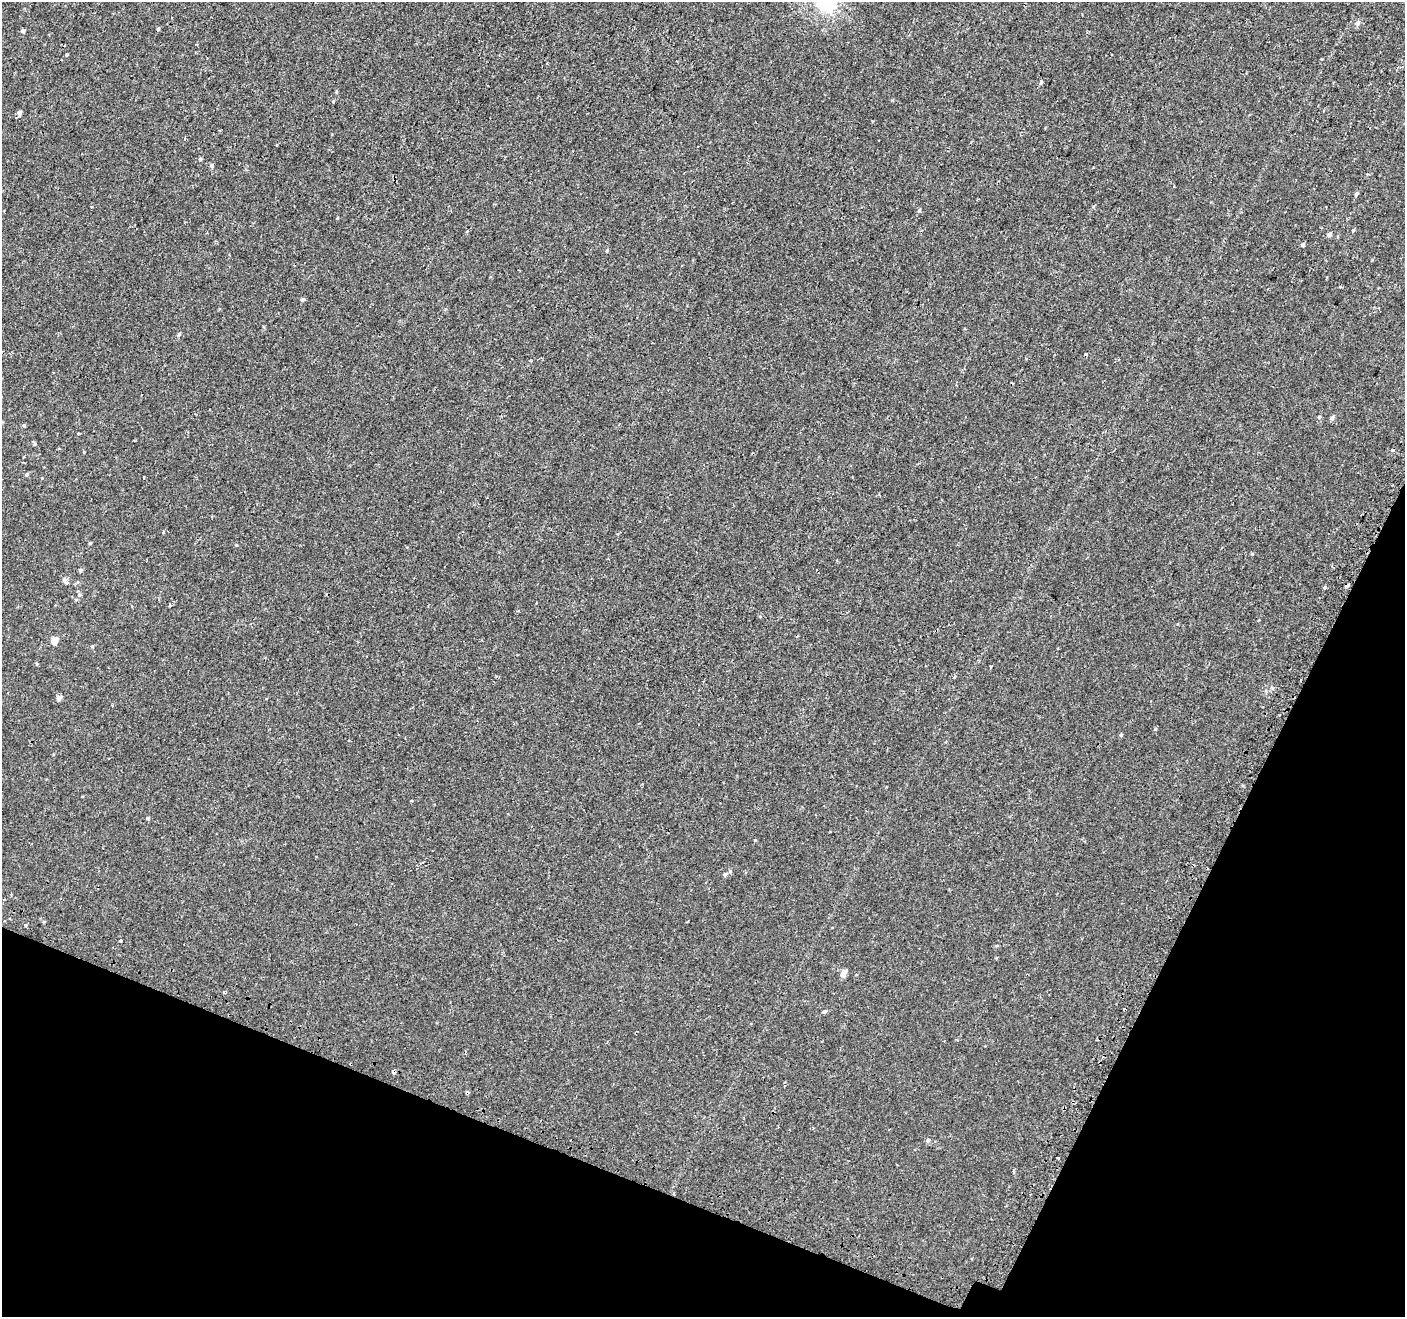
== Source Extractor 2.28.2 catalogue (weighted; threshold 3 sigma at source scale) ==
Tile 15 of 4 x 4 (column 3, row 4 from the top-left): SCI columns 2854-4256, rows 328-1642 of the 5715 x 5843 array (HDU 1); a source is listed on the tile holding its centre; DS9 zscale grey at full resolution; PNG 1407 x 1319 px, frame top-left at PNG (2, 2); no overlay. Shown black and unused: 20% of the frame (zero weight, under 2 of 3 exposures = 3% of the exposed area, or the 3 px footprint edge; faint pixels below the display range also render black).
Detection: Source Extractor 2.28.2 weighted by HDU 2 'WHT'; one run over the whole footprint, this tile lists its part. Background 1.28e-04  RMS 0.0031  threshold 0.0139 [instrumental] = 3 sigma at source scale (4.5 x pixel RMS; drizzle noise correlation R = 1.50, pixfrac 1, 0.0396/0.0396 arcsec/px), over >= 5 px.
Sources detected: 55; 3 cosmic-ray / hot-pixel residue — not listed; the other 52 listed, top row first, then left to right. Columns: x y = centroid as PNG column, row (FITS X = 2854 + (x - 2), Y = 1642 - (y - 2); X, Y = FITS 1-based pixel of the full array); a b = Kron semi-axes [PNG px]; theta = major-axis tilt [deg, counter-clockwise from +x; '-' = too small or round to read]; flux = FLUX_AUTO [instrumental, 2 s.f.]
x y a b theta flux
1358 23 8 6 61 0.85
158 29 4 3 - 0.4
23 31 4 4 - 0.77
67 55 4 3 - 0.32
1041 83 5 4 - 0.46
333 102 3 3 - 0.32
19 113 5 5 - 1
200 159 3 3 - 0.56
211 166 5 5 - 0.53
1356 194 5 4 - 0.43
919 211 6 4 72 0.5
1353 230 5 4 - 0.31
1329 235 5 4 - 0.8
1303 245 5 4 - 0.45
607 251 5 3 - 0.27
302 300 5 4 - 0.54
1319 417 5 4 - 0.28
1332 418 6 4 53 0.68
24 425 5 4 - 0.34
79 433 3 2 - 0.52
34 443 9 3 -64 0.39
1393 450 3 3 - 0.91
27 474 5 5 - 0.45
144 477 3 2 - 0.27
163 532 4 3 - 0.27
90 543 3 3 - 0.35
80 570 5 4 - 0.47
64 580 7 6 - 0.86
1347 585 4 3 - 2.6
1325 588 4 4 - 0.49
79 595 6 5 - 0.51
76 599 5 4 - 0.32
170 605 4 3 - 0.44
55 640 5 4 - 3.6
92 646 5 4 - 0.31
991 666 3 3 - 1
59 698 5 4 - 1.5
1155 729 4 4 - 0.26
1121 735 4 4 - 0.39
411 801 4 2 - 0.2
147 818 5 4 - 0.36
725 874 6 5 - 0.73
44 922 5 3 - 0.25
26 925 5 3 - 0.29
120 941 3 3 - 0.89
843 974 9 5 58 1.8
224 992 4 3 - 0.47
1124 1009 3 3 - 0.61
824 1012 5 4 - 0.5
928 1140 6 5 - 0.6
1058 1158 3 3 - 0.43
674 1193 3 3 - 0.3
Overlapping masked pixels (flux is a lower limit): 2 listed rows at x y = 1347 585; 674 1193
Unlisted compact peaks at least as high as the median listed source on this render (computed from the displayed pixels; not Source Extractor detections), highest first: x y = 755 840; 1252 554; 236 545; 179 334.